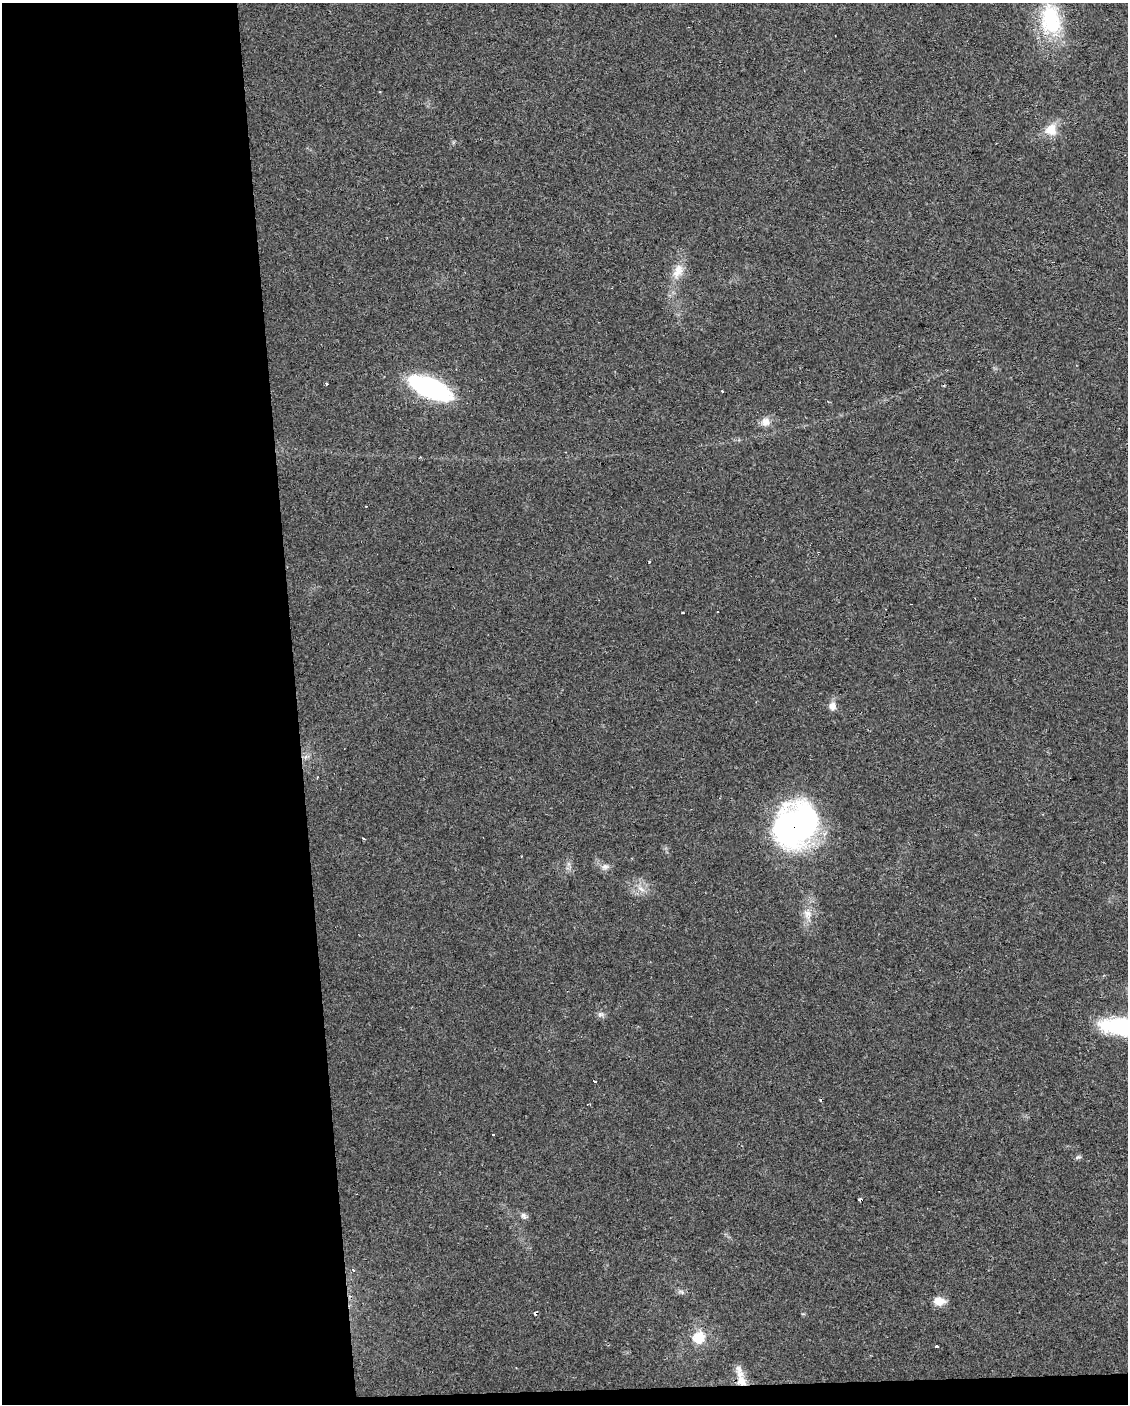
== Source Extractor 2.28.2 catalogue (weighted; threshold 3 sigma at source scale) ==
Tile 9 of 4 x 3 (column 1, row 3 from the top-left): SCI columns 1-1126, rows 4-1405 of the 4506 x 4253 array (HDU 1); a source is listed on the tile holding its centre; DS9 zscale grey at full resolution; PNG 1130 x 1406 px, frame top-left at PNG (2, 3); no overlay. Shown black and unused: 27% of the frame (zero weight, under 2 of 3 exposures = <1% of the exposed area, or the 3 px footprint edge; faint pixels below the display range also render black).
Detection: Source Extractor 2.28.2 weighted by HDU 2 'WHT'; one run over the whole footprint, this tile lists its part. Background 0.0242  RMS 0.0032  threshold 0.0142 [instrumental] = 3 sigma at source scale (4.5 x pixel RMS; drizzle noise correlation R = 1.50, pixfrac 1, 0.0396/0.0396 arcsec/px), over >= 5 px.
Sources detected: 35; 9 cosmic-ray / hot-pixel residue — not listed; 1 inside a brighter listed object's ellipse — not listed separately; the other 25 listed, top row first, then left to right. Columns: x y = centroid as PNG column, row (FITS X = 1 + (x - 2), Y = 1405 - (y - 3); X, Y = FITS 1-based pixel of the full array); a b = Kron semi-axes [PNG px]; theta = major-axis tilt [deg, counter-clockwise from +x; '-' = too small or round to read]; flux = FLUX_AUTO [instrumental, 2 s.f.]
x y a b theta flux
1050 20 43 27 -83 23
1051 130 16 15 - 4.9
679 269 17 13 -83 4.1
327 384 3 3 - 0.51
430 388 35 14 -23 64
765 422 12 11 - 2.4
649 561 3 2 - 0.6
718 612 3 2 - 0.39
682 613 3 3 - 0.94
832 706 12 10 -84 2
795 826 38 32 37 110
363 839 3 2 - 0.53
605 867 10 8 14 1.4
641 889 11 4 -32 1.3
807 914 13 10 -6 2.6
600 1014 8 6 1 0.96
1123 1027 50 18 -7 30
595 1081 3 3 - 1
1078 1157 8 5 23 0.6
523 1215 10 6 -46 1
681 1292 8 5 -21 0.85
939 1301 14 10 -4 3.3
699 1337 16 15 - 6.3
937 1347 3 3 - 2.6
741 1381 18 11 -67 4.7
Overlapping masked pixels (flux is a lower limit): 2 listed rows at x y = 795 826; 741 1381
Isophote crosses this tile's border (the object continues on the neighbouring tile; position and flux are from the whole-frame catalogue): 1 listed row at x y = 1123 1027